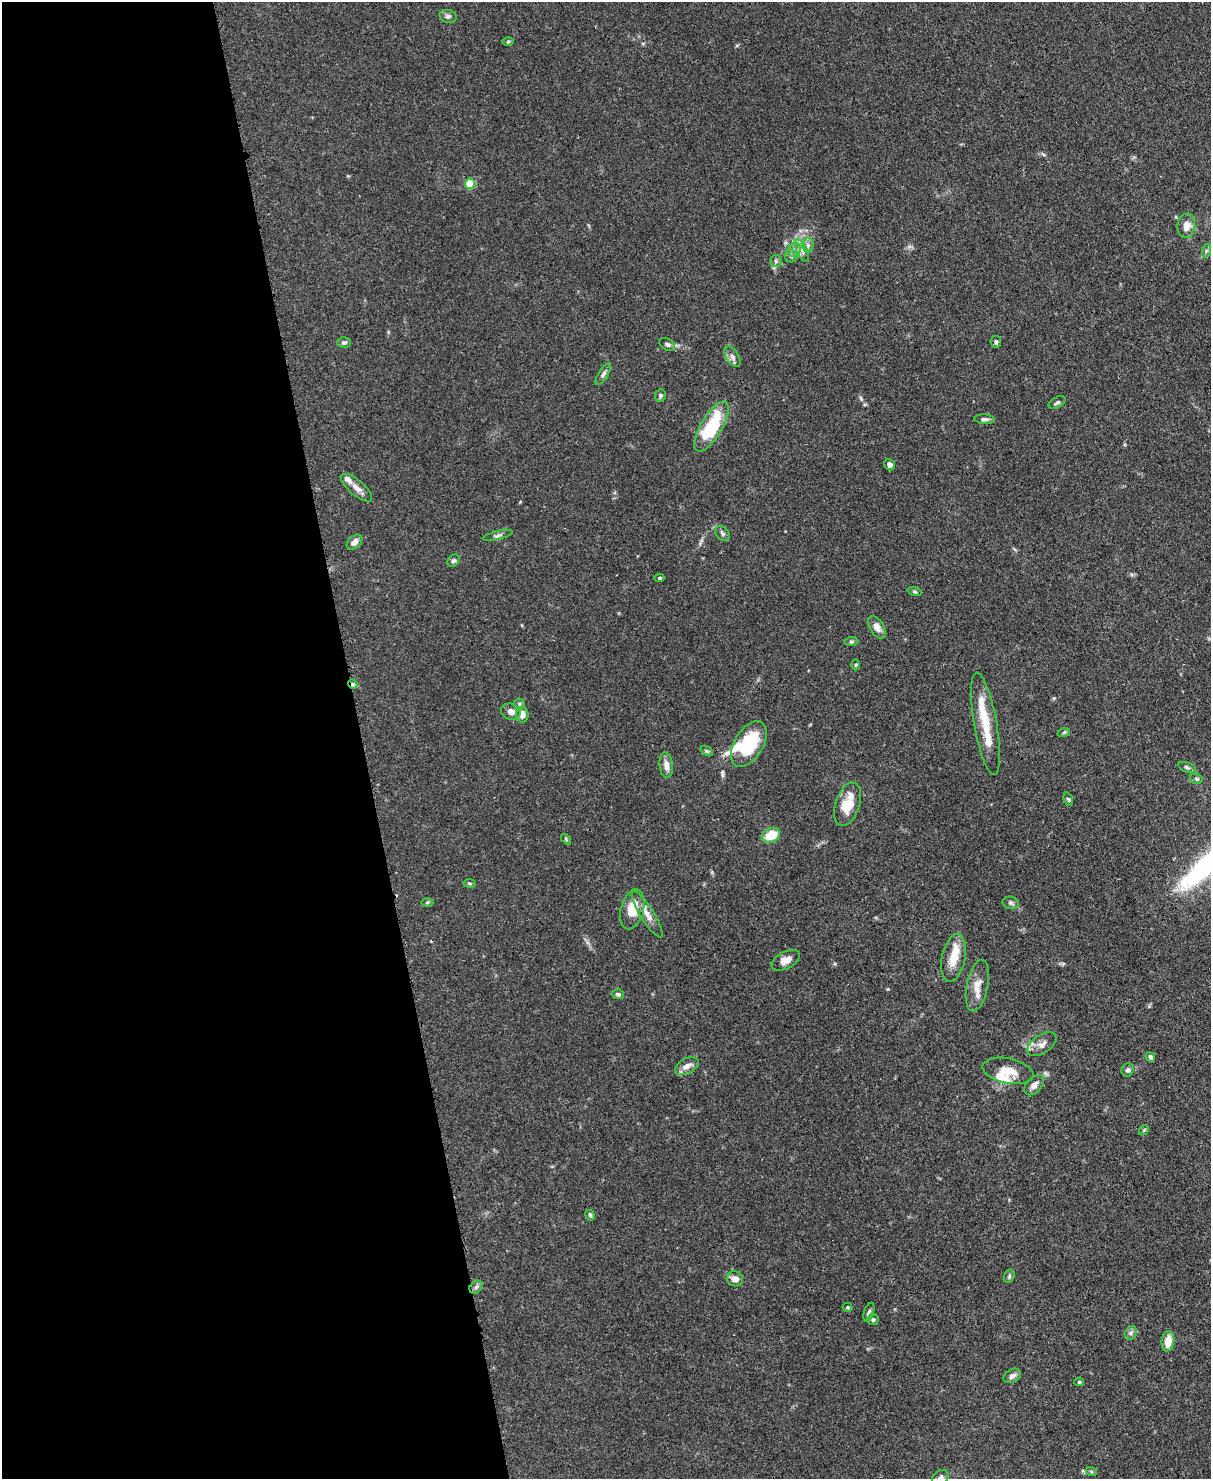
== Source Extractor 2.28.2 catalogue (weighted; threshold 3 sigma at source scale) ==
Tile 5 of 4 x 3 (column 1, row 2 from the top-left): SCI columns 76-1284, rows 1690-3166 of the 4988 x 4969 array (HDU 1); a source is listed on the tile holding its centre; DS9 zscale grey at full resolution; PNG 1213 x 1481 px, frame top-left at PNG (2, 2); each listed source drawn as its Kron ellipse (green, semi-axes under 4 px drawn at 4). Shown black and unused: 30% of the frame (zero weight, under 3 of 4 exposures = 9% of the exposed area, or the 3 px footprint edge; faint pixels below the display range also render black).
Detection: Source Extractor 2.28.2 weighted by HDU 2 'WHT'; one run over the whole footprint, this tile lists its part. Background 0.0719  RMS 0.004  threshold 0.0181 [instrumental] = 3 sigma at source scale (4.5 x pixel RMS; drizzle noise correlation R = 1.50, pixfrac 1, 0.05/0.05 arcsec/px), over >= 5 px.
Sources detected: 83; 1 cosmic-ray / hot-pixel residue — neither listed nor drawn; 8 inside a brighter listed object's ellipse — not listed separately; the other 74 listed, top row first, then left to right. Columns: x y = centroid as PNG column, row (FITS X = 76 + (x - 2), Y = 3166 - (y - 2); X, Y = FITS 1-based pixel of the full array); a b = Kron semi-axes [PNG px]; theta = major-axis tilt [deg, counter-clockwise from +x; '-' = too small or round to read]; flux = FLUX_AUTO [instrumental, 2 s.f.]
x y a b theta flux
448 16 8 6 -17 1.2
508 42 6 4 1 0.51
470 184 5 5 - 15
1186 226 12 9 82 3.6
808 245 6 6 - 1.1
794 250 7 6 - 1.4
802 251 12 5 -65 1.7
1206 251 7 4 71 0.79
791 256 6 6 - 0.87
776 261 6 5 - 0.84
344 342 6 5 - 0.91
996 342 6 5 - 0.82
667 344 8 5 -31 0.97
732 357 11 6 -58 1.7
603 374 12 5 59 1.2
660 396 6 5 - 0.9
1057 402 9 5 27 0.85
985 419 10 5 -4 1.2
711 426 28 10 59 26
890 465 6 5 - 1.5
356 488 19 7 -40 3
722 533 8 6 -46 0.94
498 535 15 4 13 1.1
354 542 9 6 41 2.5
453 561 7 5 42 0.9
659 578 5 4 - 0.6
915 592 7 3 -19 0.56
877 627 12 7 -58 2.8
851 642 7 4 5 0.69
855 665 5 3 - 0.44
353 684 5 4 - 0.78
519 704 5 5 - 0.71
511 712 10 8 -17 2.4
522 715 8 6 -87 2.7
985 724 52 11 -80 12
1064 732 6 4 20 0.48
749 744 25 14 59 22
707 751 7 4 -34 0.66
666 765 13 7 -83 2.7
1187 767 9 4 -19 0.92
1196 779 6 5 - 0.71
1068 799 7 4 -69 0.62
848 804 22 12 71 9.9
771 835 9 7 26 9.2
566 839 6 3 -48 0.48
469 883 6 4 -7 0.55
427 902 6 4 1 0.53
1011 903 8 6 -15 1
632 909 20 11 75 8.6
647 914 26 7 -58 3.9
954 958 24 11 79 7.6
786 960 15 8 27 3.3
977 986 26 10 78 4.9
618 994 6 5 - 0.93
1042 1044 16 9 34 2.9
1150 1057 5 4 - 1.4
687 1066 13 7 30 2.5
1128 1070 7 6 - 1
1008 1071 26 12 -12 7
1034 1085 12 7 47 2.2
1144 1130 6 4 45 0.45
590 1215 5 4 - 0.65
1009 1276 7 5 70 0.72
735 1279 8 7 - 2.8
476 1287 7 5 45 1.1
848 1307 5 4 - 0.54
869 1312 10 5 71 0.97
873 1320 5 5 - 0.69
1131 1333 7 5 63 1.1
1168 1341 10 6 84 5.8
1012 1376 9 6 29 1.7
1079 1382 4 4 - 0.57
1091 1471 6 3 -19 0.51
940 1478 9 7 36 1.5
Overlapping masked pixels (flux is a lower limit): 1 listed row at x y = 353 684
Isophote crosses this tile's border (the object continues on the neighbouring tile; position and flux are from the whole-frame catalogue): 1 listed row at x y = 940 1478